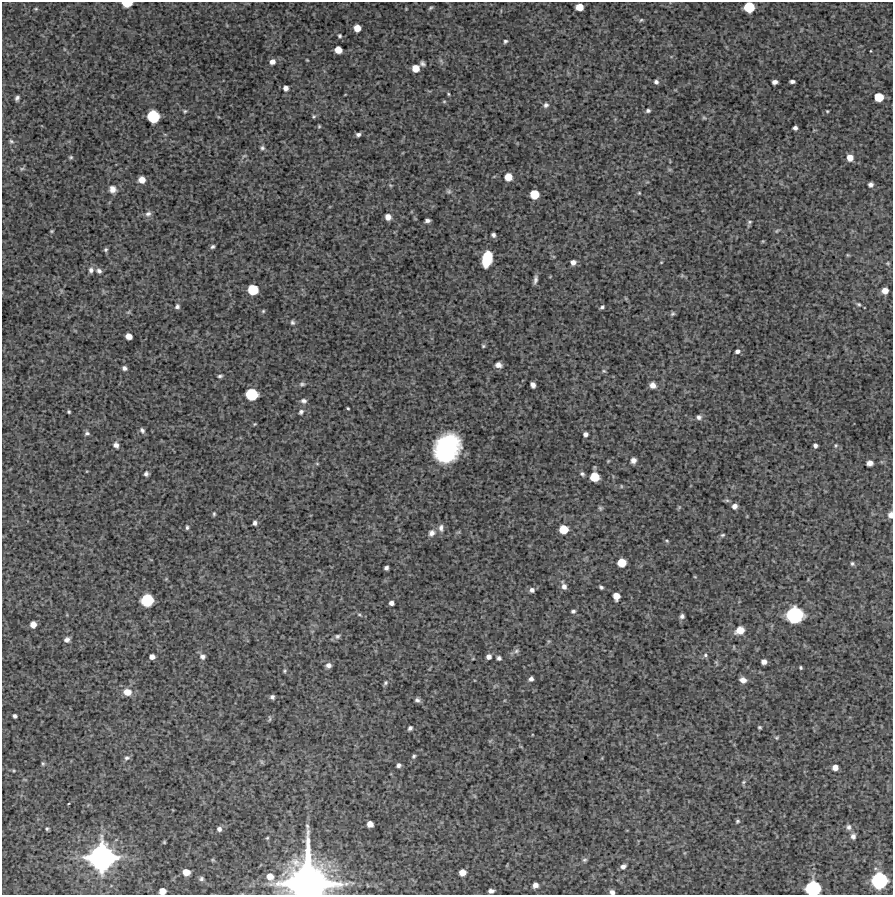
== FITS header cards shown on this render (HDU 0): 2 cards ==
NAXIS1  =                  891 /Length X axis
NAXIS2  =                  893 /Length Y axis

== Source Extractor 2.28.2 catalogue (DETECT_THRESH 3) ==
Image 891 x 893 px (HDU 0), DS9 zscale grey, 1 PNG px = 1 image px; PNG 895 x 897 px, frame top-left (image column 1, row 893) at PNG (2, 2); no overlay
Background 4000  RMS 230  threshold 678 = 3 sigma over >= 5 px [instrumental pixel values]
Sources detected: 188; all 188 listed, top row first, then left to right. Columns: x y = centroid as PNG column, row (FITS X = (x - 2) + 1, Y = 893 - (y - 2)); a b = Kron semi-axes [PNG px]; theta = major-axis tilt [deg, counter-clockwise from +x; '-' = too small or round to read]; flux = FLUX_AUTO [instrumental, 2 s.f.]
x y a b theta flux
127 3 8 4 1 2.9e+05
579 7 6 6 - 2.1e+05
749 7 7 7 - 5.0e+05
431 8 5 3 - 2.1e+04
36 9 5 4 - 1.8e+04
641 20 6 5 - 2.2e+04
357 28 6 5 - 1.7e+05
340 36 5 5 - 2.4e+04
505 41 5 4 - 2.8e+04
338 50 6 5 - 1.8e+05
307 60 4 2 - 1.2e+04
441 61 8 4 -46 2.9e+04
272 62 6 6 - 8.0e+04
422 63 6 4 -45 3.7e+04
415 68 6 6 - 1.7e+05
792 81 5 3 - 4.4e+04
656 82 5 5 - 3.9e+04
775 82 5 4 - 6.1e+04
286 88 5 5 - 6.6e+04
448 94 4 3 - 1.6e+04
879 97 7 6 - 3.3e+05
17 98 5 4 - 3.8e+04
444 101 5 3 - 1.6e+04
546 105 7 6 - 4.2e+04
185 111 5 4 - 2.1e+04
648 111 5 4 - 3.3e+04
827 111 3 3 - 1.5e+04
153 116 9 8 - 7.2e+05
314 117 5 5 - 2.2e+04
704 118 6 4 -2 2.4e+04
319 126 5 4 - 1.8e+04
795 128 4 4 - 4.6e+04
358 134 4 3 - 3.9e+04
11 141 6 5 - 2.5e+04
262 148 6 5 - 3.2e+04
244 156 7 3 36 2.0e+04
71 157 5 5 - 2.2e+04
850 158 7 6 - 1.4e+05
22 169 7 5 28 2.8e+04
508 177 6 6 - 2.2e+05
142 180 6 6 - 1.5e+05
871 184 5 4 - 5.2e+04
390 185 5 4 - 1.5e+04
112 189 9 8 - 9.7e+04
449 191 7 6 - 3.1e+04
639 193 5 4 - 1.6e+04
534 194 7 6 - 3.3e+05
148 214 9 7 28 5.6e+04
388 217 6 5 - 1.1e+05
427 221 5 4 - 4.4e+04
749 222 9 5 64 3.4e+04
52 231 4 3 - 1.7e+04
777 231 6 5 - 2.3e+04
493 235 4 4 - 4.0e+04
763 241 5 4 - 1.4e+04
213 247 5 4 - 3.0e+04
106 250 5 5 - 2.6e+04
848 255 4 4 - 1.5e+04
487 259 13 8 77 4.9e+05
573 262 5 5 - 6.8e+04
661 262 4 3 - 1.1e+04
888 263 5 3 - 1.3e+04
91 270 8 6 86 5.3e+04
99 271 7 6 - 4.5e+04
535 280 9 4 78 5.2e+04
253 290 7 7 - 5.0e+05
885 291 5 5 - 1.2e+05
859 304 6 4 -38 2.3e+04
177 306 6 5 - 4.0e+04
602 307 4 3 - 2.8e+04
263 311 5 4 - 1.9e+04
128 312 7 4 34 2.2e+04
672 314 6 5 - 2.7e+04
292 322 6 5 - 3.1e+04
129 336 6 5 - 1.2e+05
483 346 4 4 - 2.0e+04
737 351 5 4 - 4.8e+04
498 365 7 6 - 7.2e+04
124 368 5 5 - 4.3e+04
604 371 5 5 - 2.3e+04
220 376 5 3 - 2.8e+04
302 384 8 5 0 3.1e+04
533 385 6 5 - 5.9e+04
653 385 6 6 - 9.7e+04
252 394 8 8 - 6.9e+05
304 401 7 6 - 4.4e+04
348 408 3 3 - 1.8e+04
69 412 3 3 - 2.1e+04
301 412 6 5 - 3.3e+04
699 417 7 7 - 4.9e+04
255 424 4 4 - 1.4e+04
142 430 8 6 -59 4.4e+04
87 433 5 5 - 3.5e+04
585 434 5 4 - 4.9e+04
116 445 7 6 - 6.4e+04
815 445 4 4 - 4.5e+04
836 445 7 4 83 2.3e+04
447 448 23 18 61 2.1e+06
633 460 6 5 - 6.7e+04
608 461 5 3 - 1.3e+04
870 463 6 5 - 7.5e+04
317 464 6 4 -2 1.6e+04
146 474 5 5 - 3.7e+04
582 474 5 4 - 3.0e+04
595 477 7 7 - 3.2e+05
621 486 5 3 - 1.3e+04
727 500 7 4 -1 2.4e+04
734 506 6 5 - 7.7e+04
679 507 6 4 56 1.9e+04
600 508 6 5 - 2.4e+04
214 514 5 4 - 2.1e+04
891 515 6 4 -90 8.8e+04
255 523 4 4 - 4.3e+04
187 527 6 4 89 2.7e+04
441 528 10 6 90 5.9e+04
563 529 7 6 - 3.1e+05
431 533 8 7 - 7.0e+04
722 535 7 5 16 2.6e+04
667 541 5 4 - 1.9e+04
621 563 7 6 - 3.0e+05
852 564 5 5 - 2.5e+04
386 568 4 4 - 4.0e+04
695 577 5 3 - 1.3e+04
564 586 9 5 -72 7.1e+04
601 587 4 3 - 2.8e+04
532 590 6 6 - 5.3e+04
616 596 6 6 - 1.5e+05
147 600 9 8 - 7.7e+05
391 603 4 4 - 5.7e+04
573 611 5 4 - 3.1e+04
359 615 7 4 -9 2.5e+04
795 615 11 11 - 1.4e+06
682 616 5 5 - 4.1e+04
33 624 5 5 - 1.2e+05
740 630 8 6 24 2.2e+05
337 636 8 6 22 3.9e+04
67 640 6 6 - 5.5e+04
516 651 8 6 18 3.9e+04
705 655 6 5 - 3.0e+04
152 657 5 4 - 7.3e+04
202 657 7 7 - 5.3e+04
489 657 5 5 - 6.7e+04
499 658 4 4 - 3.9e+04
764 662 5 5 - 6.8e+04
328 665 6 6 - 6.2e+04
801 668 3 3 - 2.0e+04
284 671 5 4 - 1.9e+04
531 679 5 4 - 4.8e+04
743 680 6 5 - 8.4e+04
385 683 6 5 - 2.6e+04
127 692 9 7 -11 1.6e+05
272 697 4 4 - 3.8e+04
417 700 6 5 - 4.1e+04
15 716 4 4 - 3.5e+04
269 719 8 3 86 1.8e+04
759 727 3 3 - 2.0e+04
410 728 5 4 - 3.5e+04
777 738 5 5 - 1.9e+04
414 756 5 4 - 2.4e+04
127 758 8 6 7 3.7e+04
262 762 7 4 -71 2.1e+04
43 764 5 4 - 2.0e+04
398 765 4 4 - 4.2e+04
835 768 5 5 - 9.9e+04
743 782 6 5 - 2.1e+04
737 821 5 4 - 2.2e+04
370 824 5 5 - 1.1e+05
849 827 8 7 - 4.8e+04
47 829 3 3 - 2.1e+04
219 829 5 5 - 5.0e+04
853 836 7 6 - 5.5e+04
267 838 4 3 - 1.5e+04
164 842 4 3 - 1.6e+04
101 857 20 19 - 3.7e+06
213 860 5 5 - 1.7e+04
584 860 7 5 2 2.6e+04
623 866 6 5 - 6.0e+04
186 872 6 5 - 1.7e+05
462 872 6 5 - 1.4e+05
270 876 8 7 - 1.5e+05
201 879 6 6 - 3.5e+04
308 881 31 30 - 7.7e+06
879 881 11 11 - 1.4e+06
535 885 5 5 - 7.2e+04
813 888 10 10 - 1.2e+06
162 891 6 5 - 1.5e+05
491 891 5 4 - 4.8e+04
612 892 6 5 - 5.8e+04
At the frame edge (FLAGS 8, measured only in part): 7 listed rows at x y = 127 3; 749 7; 891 515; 308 881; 813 888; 162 891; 612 892